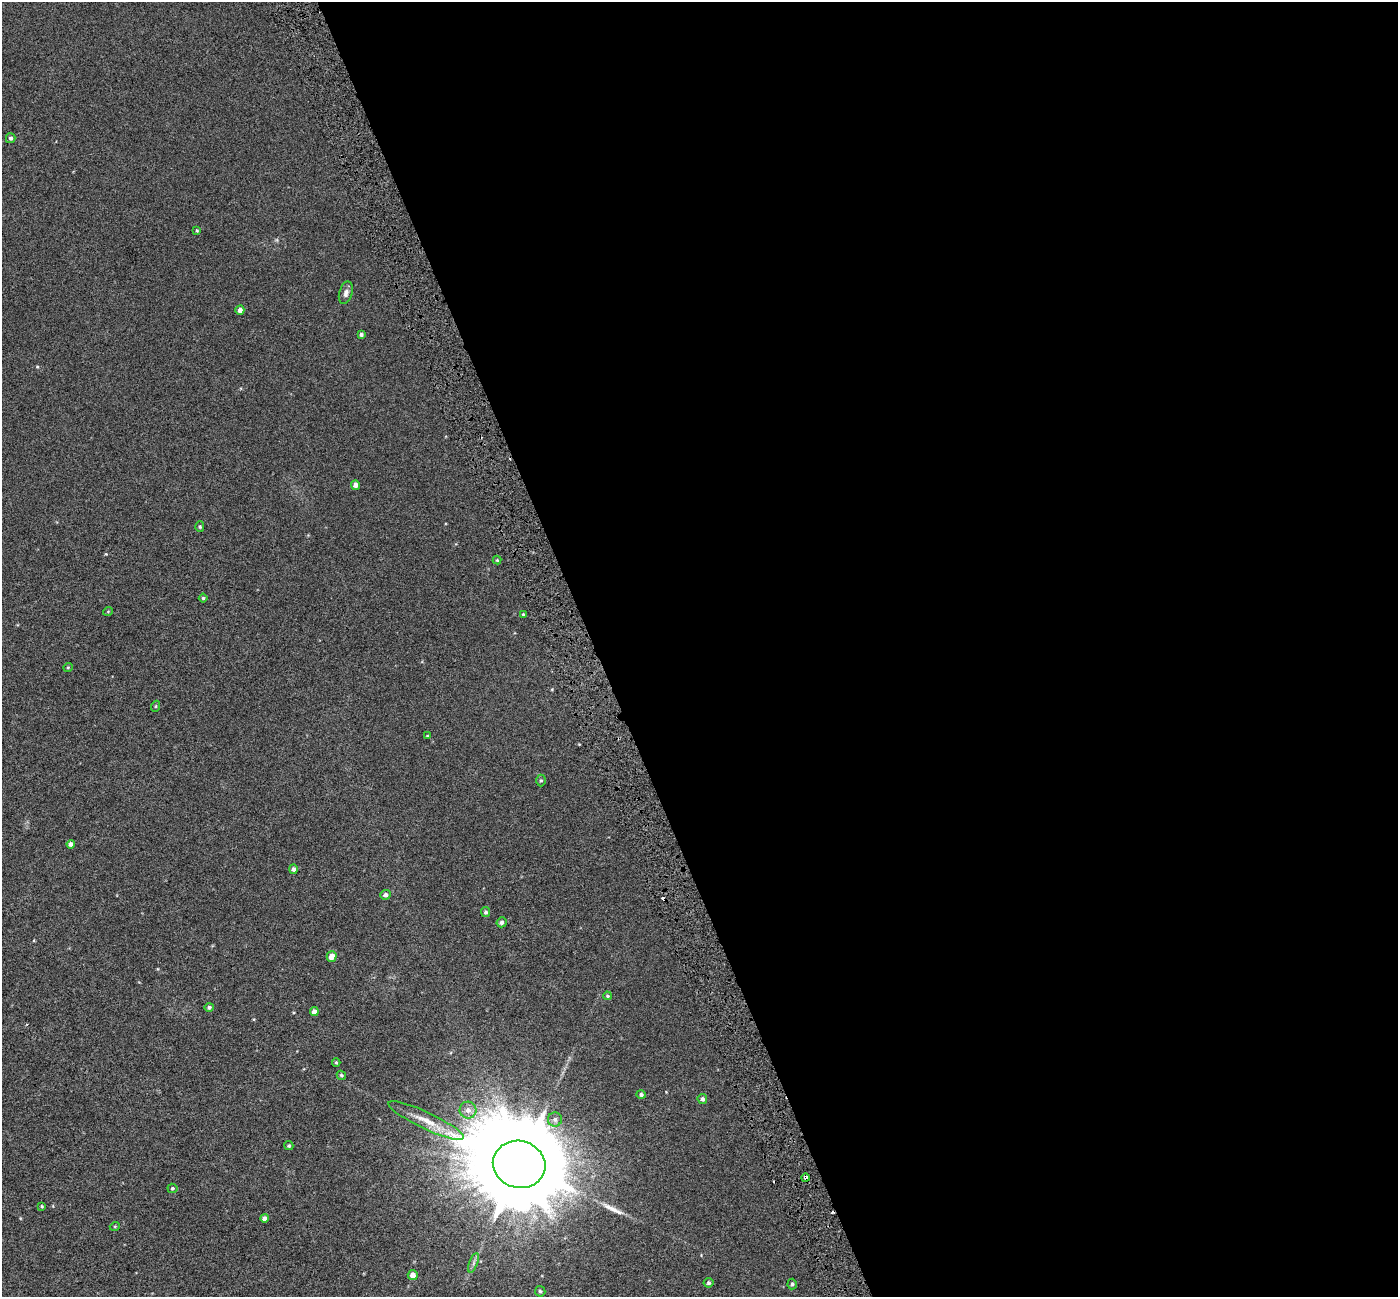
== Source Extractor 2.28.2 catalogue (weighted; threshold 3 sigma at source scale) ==
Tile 8 of 4 x 4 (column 4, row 2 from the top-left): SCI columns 4193-5588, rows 2732-4026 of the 5589 x 5407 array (HDU 1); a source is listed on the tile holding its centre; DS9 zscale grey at full resolution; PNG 1400 x 1299 px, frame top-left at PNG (2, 2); each listed source drawn as its Kron ellipse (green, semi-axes under 4 px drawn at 4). Shown black and unused: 58% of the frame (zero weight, under 3 of 6 exposures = <1% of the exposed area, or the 3 px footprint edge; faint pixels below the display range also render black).
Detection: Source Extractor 2.28.2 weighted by HDU 2 'WHT'; one run over the whole footprint, this tile lists its part. Background 6.72e-04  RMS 0.0026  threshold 0.0105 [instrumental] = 3 sigma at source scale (4.09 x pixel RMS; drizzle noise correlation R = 1.36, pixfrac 0.8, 0.0396/0.0396 arcsec/px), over >= 5 px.
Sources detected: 46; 2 cosmic-ray / hot-pixel residue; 1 long thin detection or spike segment (spike, bleed or trail) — neither listed nor drawn; the other 43 listed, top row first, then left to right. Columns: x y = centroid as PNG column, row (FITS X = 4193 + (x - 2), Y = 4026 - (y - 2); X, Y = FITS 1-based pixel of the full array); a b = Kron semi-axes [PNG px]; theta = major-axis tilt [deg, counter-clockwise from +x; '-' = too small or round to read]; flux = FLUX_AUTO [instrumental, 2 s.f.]
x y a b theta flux
11 138 5 5 - 0.54
197 230 4 3 - 0.23
346 293 11 6 74 1.1
240 310 4 4 - 1.1
361 334 4 4 - 0.44
355 485 4 4 - 1.1
200 527 5 4 - 0.3
497 560 4 4 - 0.22
203 598 4 4 - 0.33
108 611 5 3 - 0.19
523 615 3 3 - 0.29
68 667 5 3 - 0.2
156 706 5 3 - 0.21
427 736 3 2 - 0.18
541 780 6 5 - 0.36
71 844 4 4 - 0.71
293 869 5 4 - 0.62
386 895 5 4 - 0.6
486 912 5 4 - 0.44
502 922 5 5 - 0.69
332 956 5 5 - 2.4
607 996 4 3 - 0.29
209 1007 4 4 - 0.44
314 1012 4 4 - 1.3
336 1062 4 4 - 0.28
341 1075 5 4 - 0.34
641 1095 5 4 - 0.5
702 1099 5 5 - 0.65
468 1110 8 8 - 1.4
555 1119 7 7 - 0.77
426 1120 41 8 -25 4.4
289 1146 4 4 - 0.38
519 1164 26 23 -14 6500
805 1178 4 3 - 0.93
172 1188 5 4 - 0.31
42 1206 4 3 - 0.21
264 1218 4 4 - 0.81
115 1226 5 3 - 0.2
474 1263 10 3 69 0.6
413 1275 5 5 - 1.5
709 1283 5 5 - 0.4
792 1284 5 4 - 0.38
540 1291 5 5 - 0.41
Overlapping masked pixels (flux is a lower limit): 1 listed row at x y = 805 1178